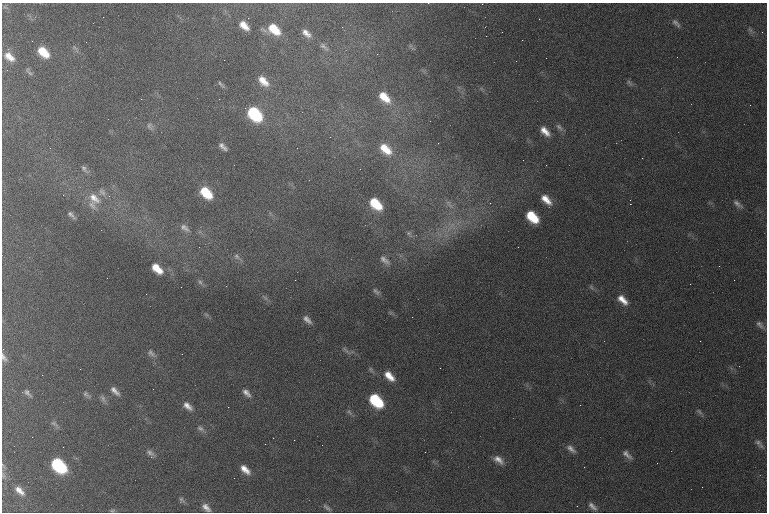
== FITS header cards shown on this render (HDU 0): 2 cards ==
NAXIS1  =                  765 /
NAXIS2  =                  510 /

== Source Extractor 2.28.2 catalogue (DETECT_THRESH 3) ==
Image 765 x 510 px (HDU 0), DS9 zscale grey, 1 PNG px = 1 image px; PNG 769 x 514 px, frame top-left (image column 1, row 510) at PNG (2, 3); no overlay
Background 1310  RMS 18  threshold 53.5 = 3 sigma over >= 5 px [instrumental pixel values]
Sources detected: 94; all 94 listed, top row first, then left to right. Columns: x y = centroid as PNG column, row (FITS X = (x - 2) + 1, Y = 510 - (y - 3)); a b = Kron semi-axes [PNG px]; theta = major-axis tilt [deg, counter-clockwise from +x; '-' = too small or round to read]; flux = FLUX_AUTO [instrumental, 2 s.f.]
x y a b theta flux
428 3 3 2 - 790
248 18 2 2 - 1300
539 19 2 2 - 2100
676 23 13 5 -45 4400
244 26 11 6 -42 13000
274 29 15 9 -42 30000
750 30 8 4 -53 2600
306 33 12 7 -44 8100
522 40 3 2 - 1100
86 42 3 2 - 1000
324 46 14 6 -42 4500
75 47 7 4 -45 2400
43 52 13 7 -43 29000
9 57 14 8 -38 14000
29 72 14 4 -51 3100
263 81 15 8 -45 15000
629 83 10 5 -42 3000
221 84 11 4 -45 2700
384 97 17 9 -45 24000
141 99 2 2 - 680
219 99 2 2 - 1200
255 114 13 8 -45 100000
149 126 12 6 -65 3900
559 127 13 6 -45 4200
545 131 13 7 -47 11000
223 147 9 4 -41 4900
50 148 2 2 - 810
385 149 18 10 -42 25000
523 160 2 2 - 500
84 169 12 5 -55 3600
102 192 12 7 -43 5500
206 193 12 7 -45 39000
109 196 3 3 - 1100
94 198 20 14 -46 20000
546 199 15 8 -45 14000
376 204 13 8 -43 40000
449 204 17 8 -51 11000
630 204 2 2 - 33000
737 204 14 6 -40 5400
92 205 16 8 -42 8300
71 215 11 5 -45 3800
532 217 12 7 -44 39000
451 227 22 15 51 33000
185 228 14 7 -37 6500
409 234 12 7 -49 5700
237 256 9 7 -47 4200
385 260 17 8 -40 8000
719 266 3 2 - 990
157 269 12 6 -43 20000
295 280 2 2 - 790
200 282 8 6 -61 3100
591 287 7 5 -47 2500
376 291 12 5 -45 3600
265 298 8 3 -45 2300
623 300 16 8 -44 13000
412 317 2 2 - 3200
307 320 9 4 -46 5100
760 325 12 6 -44 4500
346 350 13 3 -48 2600
151 353 12 7 -43 4500
4 357 11 6 -61 4600
440 368 2 2 - 590
80 369 3 2 - 1000
389 376 14 8 -44 15000
115 391 14 6 -45 6800
27 393 11 5 -46 3700
246 393 12 6 -42 5900
86 395 12 6 -39 3700
103 399 12 6 -60 4200
376 401 13 8 -45 77000
580 405 2 2 - 450
188 406 12 6 -41 7500
228 407 2 2 - 2100
349 412 9 4 -45 2900
699 412 10 5 -43 3000
54 423 10 5 -32 3300
200 428 9 7 -33 3900
32 437 2 2 - 610
758 442 11 7 -56 4500
322 445 2 2 - 780
571 449 13 6 -41 6000
150 453 12 6 -31 4600
627 455 15 6 -43 6300
498 460 14 8 -35 9200
657 463 2 2 - 670
59 465 13 8 -44 120000
245 469 12 6 -43 11000
3 475 9 5 -81 3400
19 491 14 7 -44 9400
182 500 9 5 -42 2800
592 506 13 6 -42 5600
206 507 11 6 -44 6700
327 507 12 4 -36 3100
112 510 8 4 9 1900
At the frame edge (FLAGS 8, measured only in part): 3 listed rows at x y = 428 3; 4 357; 3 475